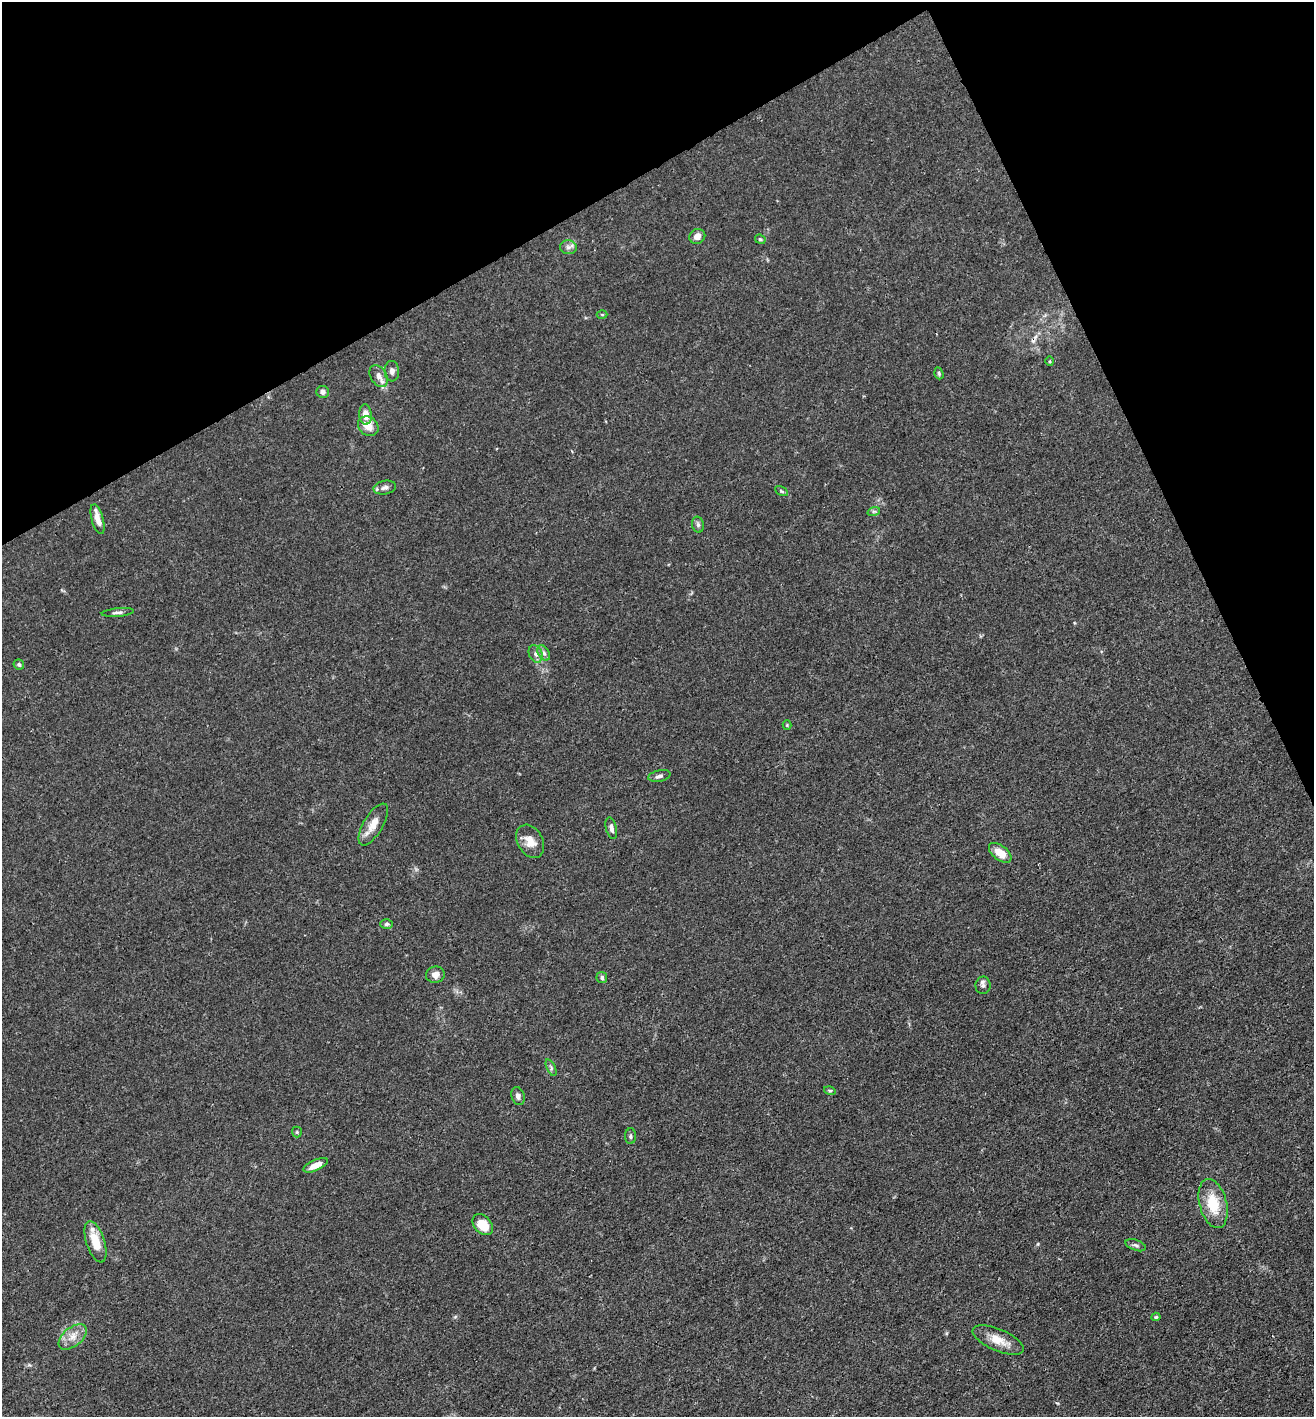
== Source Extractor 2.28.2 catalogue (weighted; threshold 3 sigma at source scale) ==
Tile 3 of 4 x 4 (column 3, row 1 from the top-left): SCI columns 2823-4134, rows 4326-5740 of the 5777 x 5823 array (HDU 1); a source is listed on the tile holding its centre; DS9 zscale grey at full resolution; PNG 1316 x 1419 px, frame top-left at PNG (2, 2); each listed source drawn as its Kron ellipse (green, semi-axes under 4 px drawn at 4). Shown black and unused: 22% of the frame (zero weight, under 3 of 4 exposures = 7% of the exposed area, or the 3 px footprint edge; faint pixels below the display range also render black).
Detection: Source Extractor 2.28.2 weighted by HDU 2 'WHT'; one run over the whole footprint, this tile lists its part. Background 0.027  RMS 0.003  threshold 0.0137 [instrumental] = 3 sigma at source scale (4.5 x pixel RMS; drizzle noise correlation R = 1.50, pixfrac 1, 0.05/0.05 arcsec/px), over >= 5 px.
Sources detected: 46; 1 cosmic-ray / hot-pixel residue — neither listed nor drawn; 2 inside a brighter listed object's ellipse — not listed separately; the other 43 listed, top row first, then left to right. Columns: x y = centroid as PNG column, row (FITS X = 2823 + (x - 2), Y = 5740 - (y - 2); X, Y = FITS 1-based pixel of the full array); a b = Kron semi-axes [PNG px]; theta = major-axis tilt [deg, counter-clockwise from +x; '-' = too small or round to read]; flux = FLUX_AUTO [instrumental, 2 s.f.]
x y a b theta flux
697 237 8 7 - 1.7
760 239 5 4 - 0.5
568 247 8 7 - 1.1
602 315 5 3 - 0.27
1050 361 5 3 - 0.34
392 371 10 7 -86 1.1
939 373 6 4 -71 0.4
379 376 12 8 -60 1.8
323 392 6 6 - 0.91
365 415 10 6 -86 3.2
368 426 11 9 -37 3.6
385 488 11 6 11 1.3
781 491 7 4 -28 0.41
874 511 6 4 18 0.52
97 519 15 5 -74 2.6
698 525 8 6 -75 0.74
118 612 16 4 5 0.9
544 653 8 5 -59 0.79
536 654 9 6 -65 1.1
19 665 5 5 - 0.69
787 725 4 4 - 0.28
659 776 11 5 12 1
373 824 23 9 59 3.9
611 828 11 5 -75 1.2
530 841 18 12 -60 3.9
1000 853 13 7 -38 4.3
386 924 6 4 2 0.58
435 975 9 8 - 1.9
602 977 6 5 - 0.75
983 985 9 7 88 1
551 1068 9 4 -65 0.6
830 1091 6 4 -15 0.39
518 1096 9 6 -71 1.1
297 1132 5 5 - 0.37
630 1136 8 5 90 0.67
316 1165 13 5 25 3
1213 1204 25 13 -75 8.8
483 1225 12 8 -47 5.8
95 1242 21 9 -72 6.2
1136 1245 10 5 -19 0.83
1156 1317 4 4 - 0.44
73 1337 16 9 40 3.1
998 1340 27 11 -24 4.7